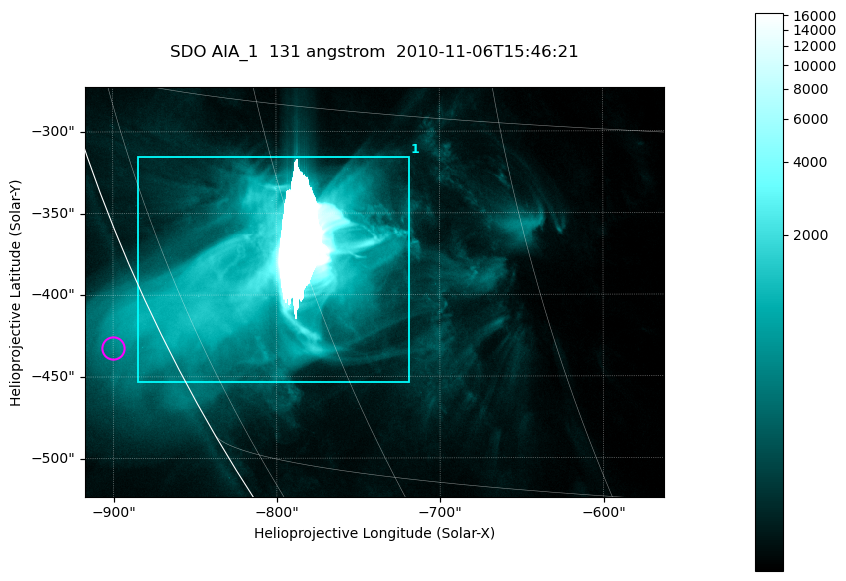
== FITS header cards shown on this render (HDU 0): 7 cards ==
TELESCOP= 'SDO     '           /
INSTRUME= 'AIA_1   '           /
WAVELNTH=                  131 /
WAVEUNIT= 'angstrom'           /
DATE-OBS= '2010-11-06T15:46:21.62' /
CTYPE1  = 'HPLN-TAN'           /
CTYPE2  = 'HPLT-TAN'           /

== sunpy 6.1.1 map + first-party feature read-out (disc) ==
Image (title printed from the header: SDO AIA_1  131 angstrom  2010-11-06T15:46:21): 590 x 417 px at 0.601 arcsec/px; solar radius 968 arcsec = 1612 px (partial field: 2.7% of the solar disc is inside the frame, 89% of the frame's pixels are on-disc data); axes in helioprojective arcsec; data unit not stated in the header (colour bar unlabelled)
Pointing: header CRPIX1/2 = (2045.07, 2040.72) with CRVAL1/2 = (0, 0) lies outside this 590 x 417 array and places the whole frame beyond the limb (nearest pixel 1.35 R_sun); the SolarSoft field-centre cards XCEN/YCEN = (-739.7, -398.4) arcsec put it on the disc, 767 arcsec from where CRPIX/CRVAL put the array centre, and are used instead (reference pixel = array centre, CRVAL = XCEN/YCEN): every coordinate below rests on XCEN/YCEN
Orientation: roll -0.139 deg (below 1 deg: not rotated)
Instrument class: DISC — disc imager (sunpy class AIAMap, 131 A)
Bright regions (active regions / flare kernels): reference = the on-disc median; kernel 5 px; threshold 5 sigma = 419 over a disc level ~76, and >= 1.15x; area >= 246 px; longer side >= 5 px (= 3 arcsec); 1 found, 1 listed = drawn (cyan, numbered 1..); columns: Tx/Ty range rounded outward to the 2 arcsec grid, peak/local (2 s.f.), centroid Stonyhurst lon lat
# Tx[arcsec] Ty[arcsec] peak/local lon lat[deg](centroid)
1 -886..-718 -454..-314 216 -63 -22
Off-limb structures (1.02-1.3 R_sun): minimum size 123 px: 2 found; the strongest spans PA ~115..120 deg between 1.02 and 1.07 R_sun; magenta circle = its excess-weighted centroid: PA ~115 deg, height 1.03 R_sun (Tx ~-900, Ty ~-432 arcsec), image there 2.1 x the reference